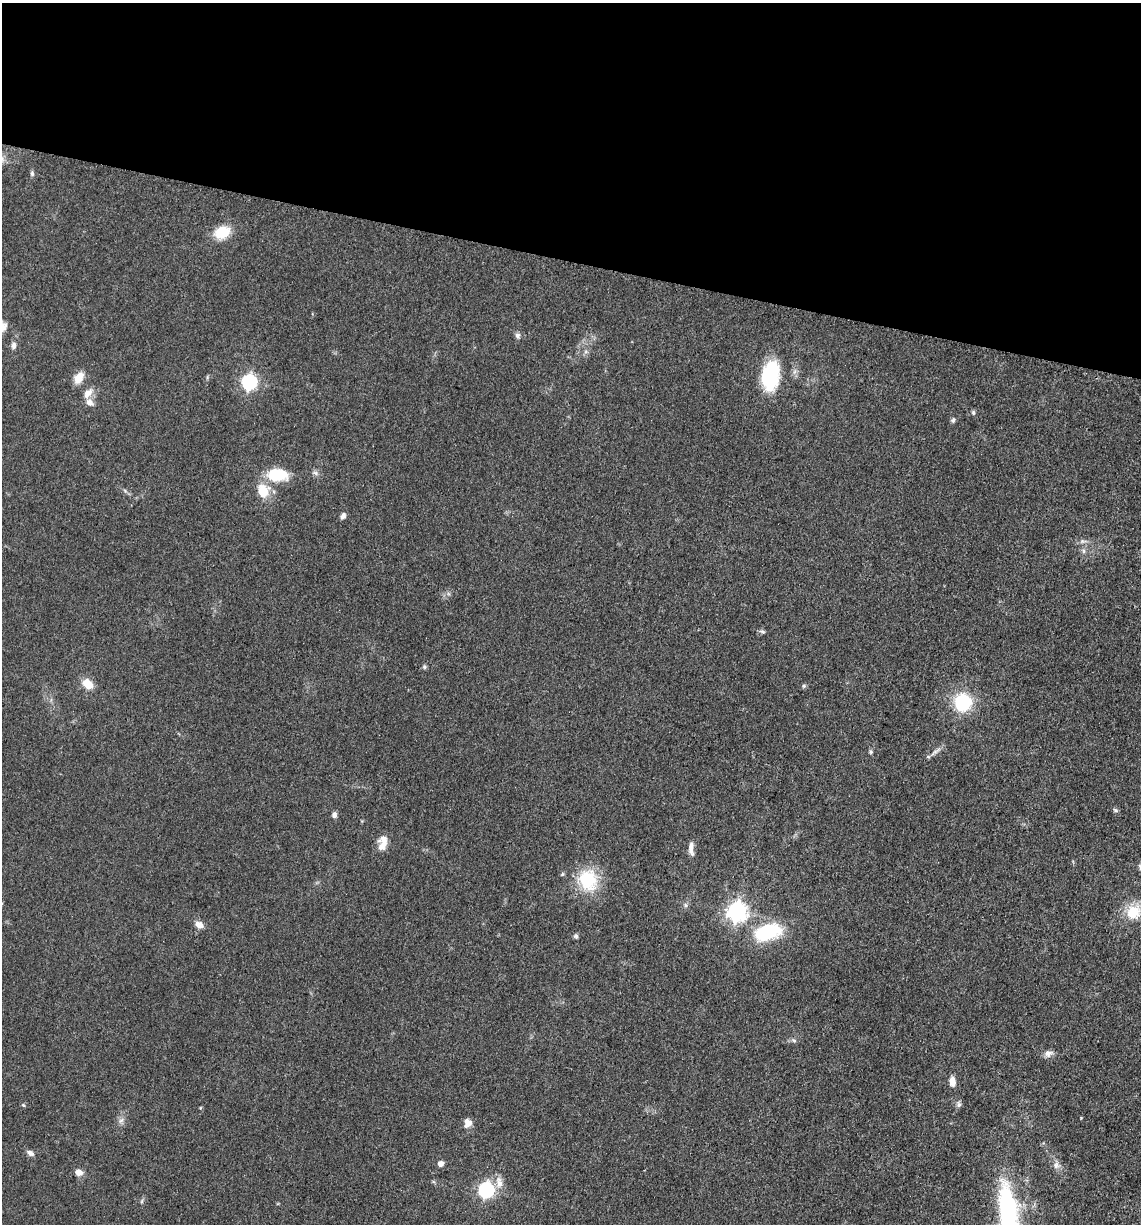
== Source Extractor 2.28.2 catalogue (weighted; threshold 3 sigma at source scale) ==
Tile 2 of 4 x 4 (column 2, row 1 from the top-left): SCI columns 1386-2524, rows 3685-4906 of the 4980 x 4921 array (HDU 1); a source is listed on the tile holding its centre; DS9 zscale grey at full resolution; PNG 1143 x 1226 px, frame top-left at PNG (2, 3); no overlay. Shown black and unused: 21% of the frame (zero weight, under 3 of 5 exposures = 4% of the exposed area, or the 3 px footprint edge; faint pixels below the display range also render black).
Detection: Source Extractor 2.28.2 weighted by HDU 2 'WHT'; one run over the whole footprint, this tile lists its part. Background 0.0562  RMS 0.0059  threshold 0.0267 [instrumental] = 3 sigma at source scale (4.5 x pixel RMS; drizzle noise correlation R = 1.50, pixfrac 1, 0.05/0.05 arcsec/px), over >= 5 px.
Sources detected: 52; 1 inside a brighter listed object's ellipse — not listed separately; the other 51 listed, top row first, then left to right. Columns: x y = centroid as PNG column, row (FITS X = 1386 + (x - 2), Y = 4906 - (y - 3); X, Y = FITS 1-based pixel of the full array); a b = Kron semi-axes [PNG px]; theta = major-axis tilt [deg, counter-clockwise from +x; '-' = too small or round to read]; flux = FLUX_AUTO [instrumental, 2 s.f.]
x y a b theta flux
32 173 8 5 -89 1.2
222 232 18 13 24 15
518 335 8 6 -70 1.9
14 345 10 6 86 2.4
795 371 7 4 71 1.5
770 376 33 18 82 39
79 378 17 10 61 6.3
249 382 7 6 - 130
88 393 16 8 49 4.8
973 412 7 5 -76 1.1
953 420 8 5 71 1.3
315 473 8 6 -22 1.7
277 475 22 13 -1 23
263 491 15 13 -79 14
343 516 8 5 57 2.1
1083 541 10 5 -2 2
1084 551 7 4 -89 1.3
762 631 8 5 -14 1.2
424 667 7 5 -70 1
88 684 12 8 -42 9.2
804 686 6 5 - 1
962 702 15 14 - 36
871 752 5 5 - 0.96
934 752 17 5 36 2.8
1115 810 7 5 -28 1.1
334 815 7 6 - 2
383 843 19 10 79 6.9
691 848 18 6 -87 3.8
562 874 6 5 - 0.89
588 880 29 24 -68 29
685 905 6 5 - 1.2
737 911 8 7 - 290
1133 912 23 19 37 16
199 925 10 7 -29 4.4
767 932 38 21 16 37
576 936 7 6 - 1.2
794 1040 7 5 -22 1.4
1048 1053 12 8 19 3.1
952 1082 11 6 -81 4.8
959 1104 9 6 -86 1.7
23 1105 5 4 - 0.83
121 1120 10 5 53 2
468 1123 11 9 78 4.4
30 1153 9 6 -29 2.5
440 1164 7 6 - 2.7
1056 1165 10 9 - 3.2
79 1172 9 7 -15 4.1
499 1183 18 10 -84 6
486 1190 7 6 - 140
142 1201 6 4 72 0.9
1007 1210 75 25 -81 86
Isophote crosses this tile's border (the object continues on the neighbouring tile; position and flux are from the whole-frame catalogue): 2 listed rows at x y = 1133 912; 1007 1210